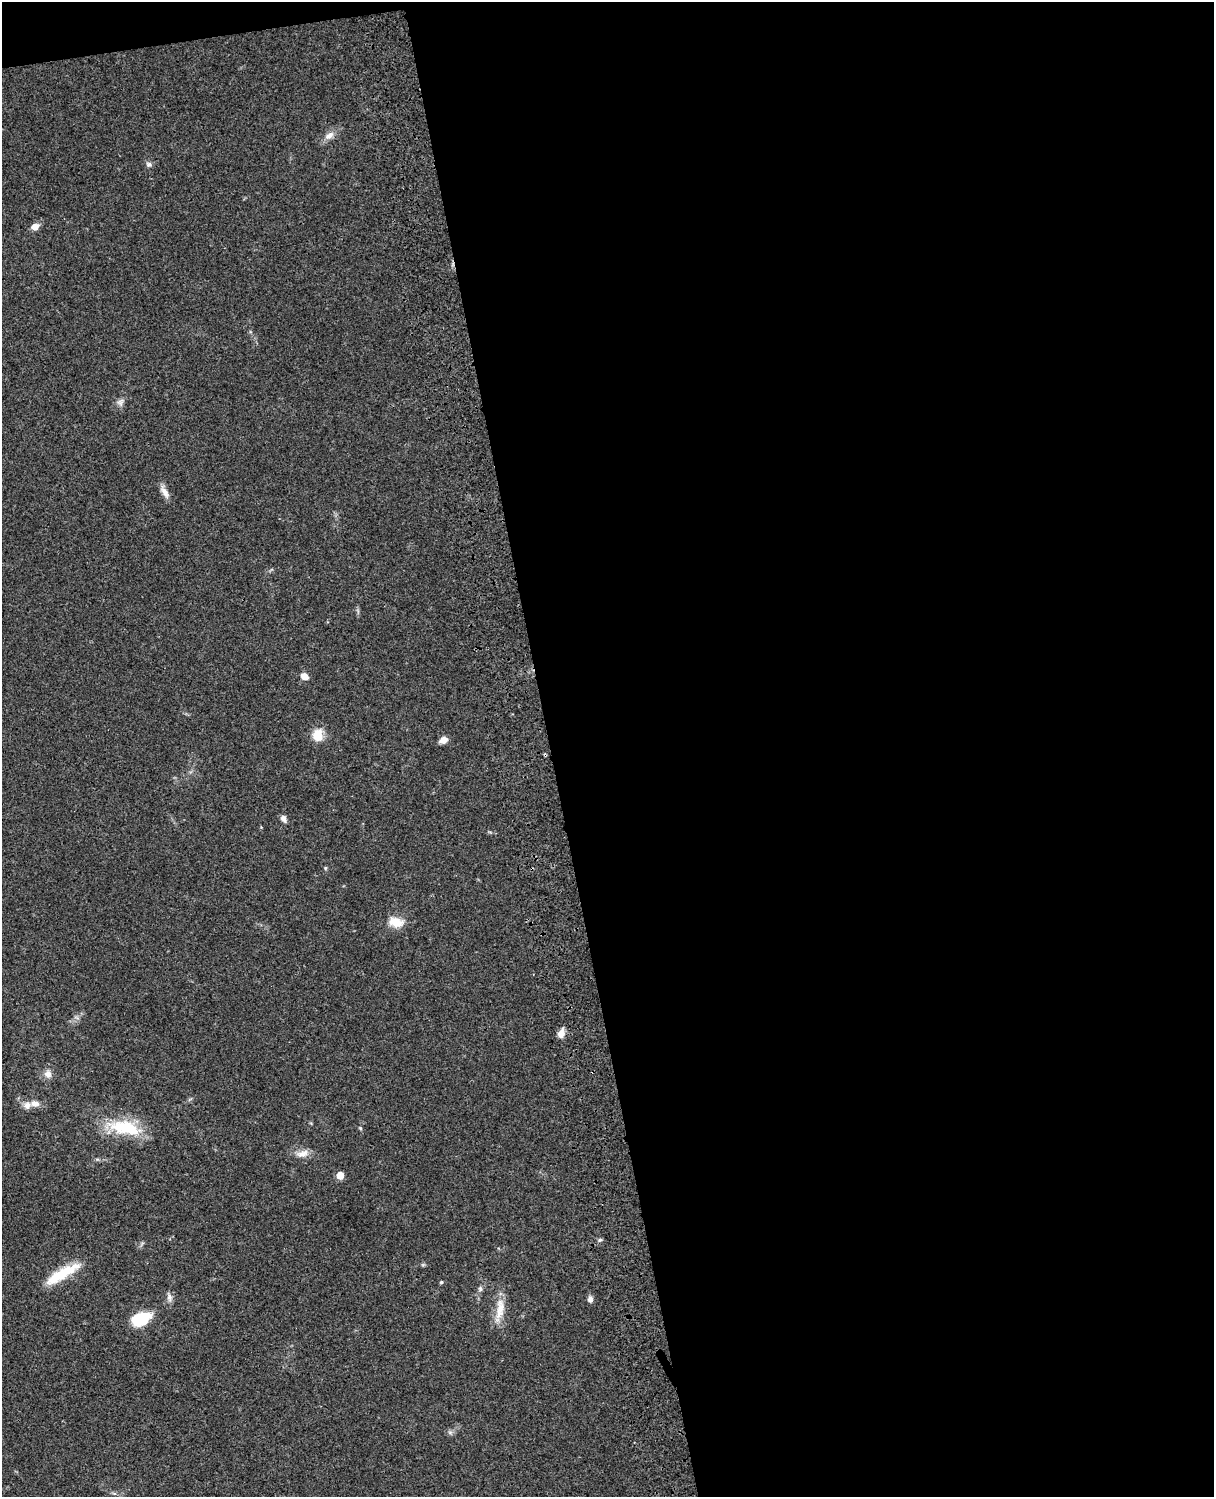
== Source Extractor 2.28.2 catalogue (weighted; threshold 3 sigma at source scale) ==
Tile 4 of 4 x 3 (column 4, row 1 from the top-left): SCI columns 3757-4968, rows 3269-4763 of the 5087 x 4929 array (HDU 1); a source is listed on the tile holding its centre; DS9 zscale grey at full resolution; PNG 1216 x 1499 px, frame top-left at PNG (2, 2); no overlay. Shown black and unused: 56% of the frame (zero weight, under 3 of 4 exposures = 6% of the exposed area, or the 3 px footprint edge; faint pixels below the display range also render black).
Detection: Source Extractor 2.28.2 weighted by HDU 2 'WHT'; one run over the whole footprint, this tile lists its part. Background 0.0756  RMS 0.0057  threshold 0.0257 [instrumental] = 3 sigma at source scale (4.5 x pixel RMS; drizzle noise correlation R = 1.50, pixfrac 1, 0.05/0.05 arcsec/px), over >= 5 px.
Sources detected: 28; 1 inside a brighter object's white glare — not listed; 1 inside a brighter listed object's ellipse — not listed separately; the other 26 listed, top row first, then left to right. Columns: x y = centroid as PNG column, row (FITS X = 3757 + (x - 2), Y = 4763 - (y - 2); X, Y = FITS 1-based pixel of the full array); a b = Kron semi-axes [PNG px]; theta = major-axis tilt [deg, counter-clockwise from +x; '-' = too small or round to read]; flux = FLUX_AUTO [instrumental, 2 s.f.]
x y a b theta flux
329 135 14 8 38 4.1
149 164 8 6 -25 1.7
35 227 7 6 - 4.7
120 402 10 8 49 2.3
165 492 19 7 -63 4
304 676 7 6 - 5
318 735 17 13 81 7.8
443 740 8 6 28 4.1
284 819 9 6 -58 2.4
325 868 6 4 89 0.64
396 922 18 11 -12 9
561 1033 10 7 73 4.2
48 1074 10 9 - 3.4
35 1103 13 8 -3 3.8
128 1128 45 18 -12 28
360 1128 5 4 - 0.68
302 1154 19 9 14 4.8
340 1175 5 5 - 9.7
600 1240 6 5 - 0.98
61 1274 35 12 33 20
441 1282 4 4 - 0.71
480 1289 7 6 - 1.3
169 1297 13 6 -78 2.4
590 1299 7 6 - 2.2
500 1309 34 11 83 9.9
141 1319 18 11 23 24